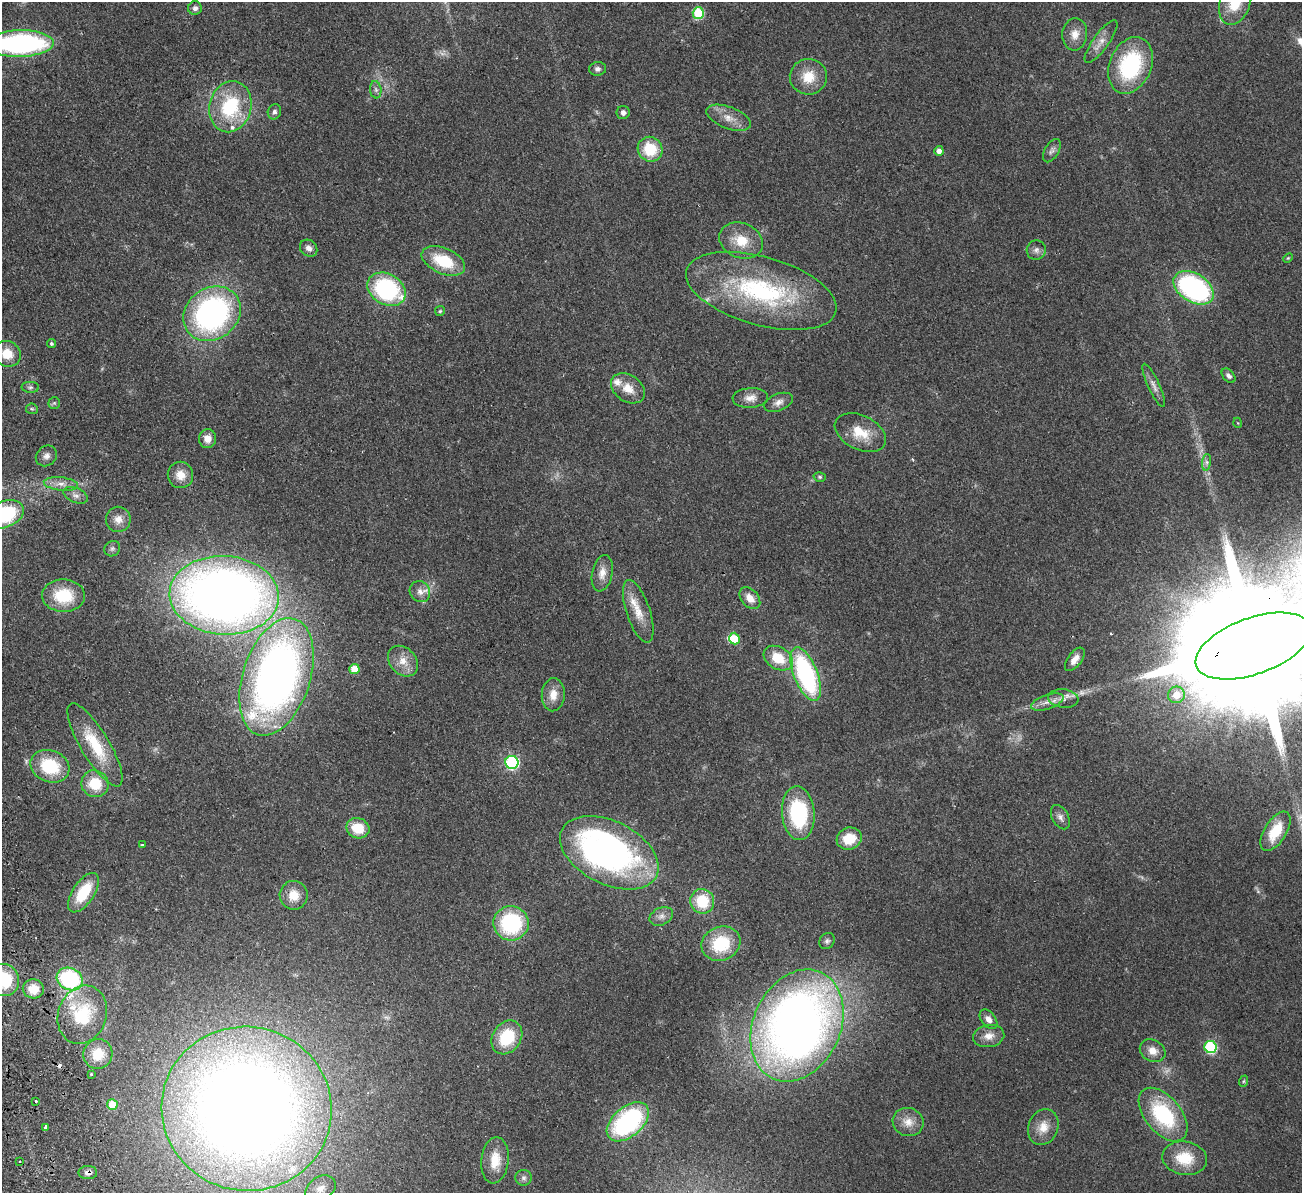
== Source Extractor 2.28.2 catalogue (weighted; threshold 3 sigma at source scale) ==
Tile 7 of 4 x 4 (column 3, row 2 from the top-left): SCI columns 2656-3955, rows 2550-3740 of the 5311 x 5219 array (HDU 1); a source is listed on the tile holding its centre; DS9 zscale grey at full resolution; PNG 1304 x 1195 px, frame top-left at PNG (2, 2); each listed source drawn as its Kron ellipse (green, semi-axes under 4 px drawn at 4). Shown black and unused: <1% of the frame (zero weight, under 2 of 3 exposures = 3% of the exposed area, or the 3 px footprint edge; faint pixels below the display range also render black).
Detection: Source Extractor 2.28.2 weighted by HDU 2 'WHT'; one run over the whole footprint, this tile lists its part. Background 0.107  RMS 0.008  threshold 0.036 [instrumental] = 3 sigma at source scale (4.5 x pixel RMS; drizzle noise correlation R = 1.50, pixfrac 1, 0.05/0.05 arcsec/px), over >= 5 px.
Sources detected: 122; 1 too faint to see at this stretch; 2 inside a brighter object's white glare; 1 cosmic-ray / hot-pixel residue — neither listed nor drawn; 6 inside a brighter listed object's ellipse — not listed separately; the other 112 listed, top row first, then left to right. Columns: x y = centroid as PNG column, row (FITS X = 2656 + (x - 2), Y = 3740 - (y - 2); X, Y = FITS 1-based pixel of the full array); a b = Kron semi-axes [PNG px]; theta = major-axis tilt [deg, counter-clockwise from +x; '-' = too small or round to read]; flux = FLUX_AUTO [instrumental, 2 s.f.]
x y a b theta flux
1235 2 23 15 72 25
195 8 7 7 - 2.7
698 13 6 5 - 46
1075 34 16 12 86 8.4
1101 41 26 8 54 7.7
20 43 33 13 2 170
1130 65 29 21 67 74
597 69 8 7 - 2.7
808 77 18 18 - 18
376 90 9 5 -83 2.4
230 107 26 21 75 56
274 112 8 6 68 2.4
623 112 6 6 - 2.8
728 118 23 11 -21 9.9
650 149 13 12 - 28
939 151 5 4 - 4.6
1052 151 13 7 59 3.1
741 241 22 17 -22 19
309 248 9 7 -43 4.3
1036 250 10 9 - 3.7
1288 258 5 3 - 0.81
443 261 23 12 -23 33
1194 288 22 14 -33 140
387 289 20 15 -30 93
761 291 77 34 -16 120
440 311 5 5 - 1
212 314 30 25 37 200
51 344 4 4 - 1.5
7 354 14 12 -26 14
1228 376 8 5 -48 2.3
1154 385 24 6 -65 4.9
30 387 9 5 -1 1.9
628 388 18 13 -34 12
750 398 18 10 3 6.7
778 402 15 8 22 5.1
54 403 6 6 - 1.3
32 409 6 5 - 1.3
1238 423 5 3 - 0.67
860 433 27 17 -26 20
207 439 9 8 - 6.9
46 456 11 9 40 4.2
1206 462 8 4 83 2.2
180 475 13 12 - 10
820 477 6 5 - 1.4
61 484 17 6 -6 6.4
76 495 13 7 -23 4
5 514 20 13 24 62
118 519 12 12 - 7.3
112 549 8 7 - 2.1
602 573 18 10 79 8
420 592 11 10 - 5.5
224 595 55 39 -3 870
64 596 21 16 -2 30
750 598 12 8 -50 8.1
638 611 33 12 -71 15
734 639 6 5 - 19
1253 646 60 28 20 76000
778 658 15 11 -31 21
1075 659 13 7 53 6.1
403 661 17 13 -47 11
354 669 5 5 - 11
806 674 28 12 -68 120
277 677 61 33 72 500
553 695 16 11 86 9.6
1176 695 8 8 - 12
1063 698 15 9 -6 6
1047 702 17 7 18 6.2
95 745 48 14 -59 34
512 762 6 6 - 100
50 766 20 16 -21 39
95 784 14 13 - 22
798 813 27 16 -85 70
1060 817 13 8 -60 3.9
358 828 12 10 -21 20
1276 831 22 11 58 24
849 839 12 11 - 18
142 845 3 3 - 1.5
609 853 53 31 -26 300
83 893 22 10 56 29
294 895 14 14 - 13
702 901 12 12 - 27
661 916 12 8 26 4.6
511 923 18 17 - 72
827 941 8 7 - 2.2
721 944 20 17 23 36
70 979 13 11 -24 82
4 980 16 15 - 39
33 989 11 9 -10 13
82 1015 30 24 71 43
988 1019 11 7 -52 4.8
797 1026 58 43 65 710
989 1036 15 11 9 7.4
507 1037 18 14 57 35
1211 1047 6 6 - 73
1153 1051 13 10 -31 7.5
98 1054 15 14 - 20
91 1074 3 3 - 2
1244 1081 6 3 71 1
36 1101 3 3 - 1.3
112 1105 5 5 - 18
246 1109 85 82 -12 1400
1163 1115 31 18 -50 63
628 1122 24 14 41 120
908 1122 16 14 -18 9.4
45 1127 4 3 - 2.5
1043 1127 18 14 68 11
1185 1158 22 16 -10 23
495 1160 23 13 83 16
20 1161 2 2 - 0.88
88 1173 9 6 1 3.4
524 1178 8 8 - 2.8
320 1189 16 11 33 8.9
Overlapping masked pixels (flux is a lower limit): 3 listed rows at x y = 1253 646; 246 1109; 88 1173
Isophote crosses this tile's border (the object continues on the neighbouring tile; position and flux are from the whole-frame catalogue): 6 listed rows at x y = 1235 2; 20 43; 7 354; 5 514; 1253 646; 4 980